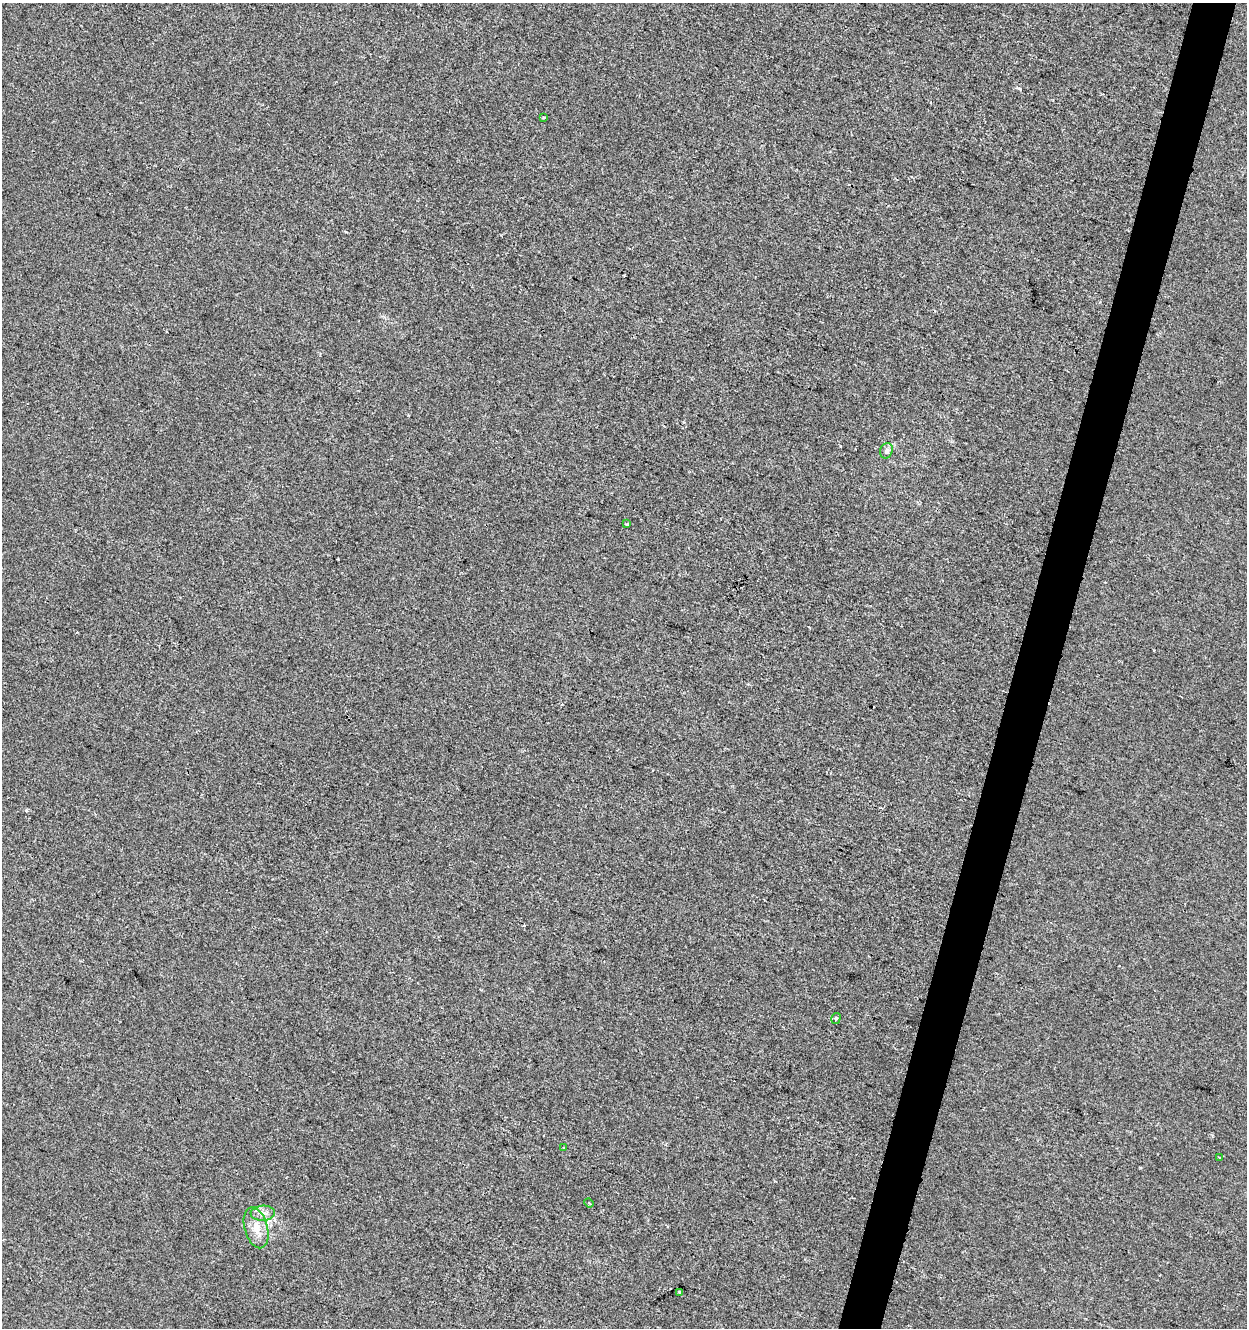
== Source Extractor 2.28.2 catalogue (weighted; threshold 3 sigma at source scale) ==
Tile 10 of 4 x 4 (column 2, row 3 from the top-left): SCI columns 1525-2769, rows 1327-2652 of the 5476 x 5312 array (HDU 1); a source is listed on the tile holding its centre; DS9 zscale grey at full resolution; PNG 1249 x 1330 px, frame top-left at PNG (2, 3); each listed source drawn as its Kron ellipse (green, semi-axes under 4 px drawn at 4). Shown black and unused: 3% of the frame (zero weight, under 2 of 3 exposures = <1% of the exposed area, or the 3 px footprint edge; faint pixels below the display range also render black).
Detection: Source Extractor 2.28.2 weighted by HDU 2 'WHT'; one run over the whole footprint, this tile lists its part. Background -6.33e-04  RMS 0.0042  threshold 0.0187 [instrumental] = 3 sigma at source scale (4.5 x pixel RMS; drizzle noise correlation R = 1.50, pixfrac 1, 0.0396/0.0396 arcsec/px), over >= 5 px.
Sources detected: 11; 1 cosmic-ray / hot-pixel residue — neither listed nor drawn; the other 10 listed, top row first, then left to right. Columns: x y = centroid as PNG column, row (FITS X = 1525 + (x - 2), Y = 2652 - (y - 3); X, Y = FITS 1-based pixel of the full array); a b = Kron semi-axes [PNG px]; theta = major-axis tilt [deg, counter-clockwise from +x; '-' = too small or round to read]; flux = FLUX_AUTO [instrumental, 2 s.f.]
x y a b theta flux
543 117 3 3 - 0.43
886 451 8 6 71 1.1
627 524 3 3 - 1.1
836 1018 6 4 74 0.77
564 1147 2 2 - 0.38
1219 1157 3 2 - 0.29
589 1203 5 3 - 0.47
263 1213 12 7 4 2.5
256 1228 21 11 -74 5.6
680 1292 3 3 - 2
Unlisted compact peaks at least as high as the median listed source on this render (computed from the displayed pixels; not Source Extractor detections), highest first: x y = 26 810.